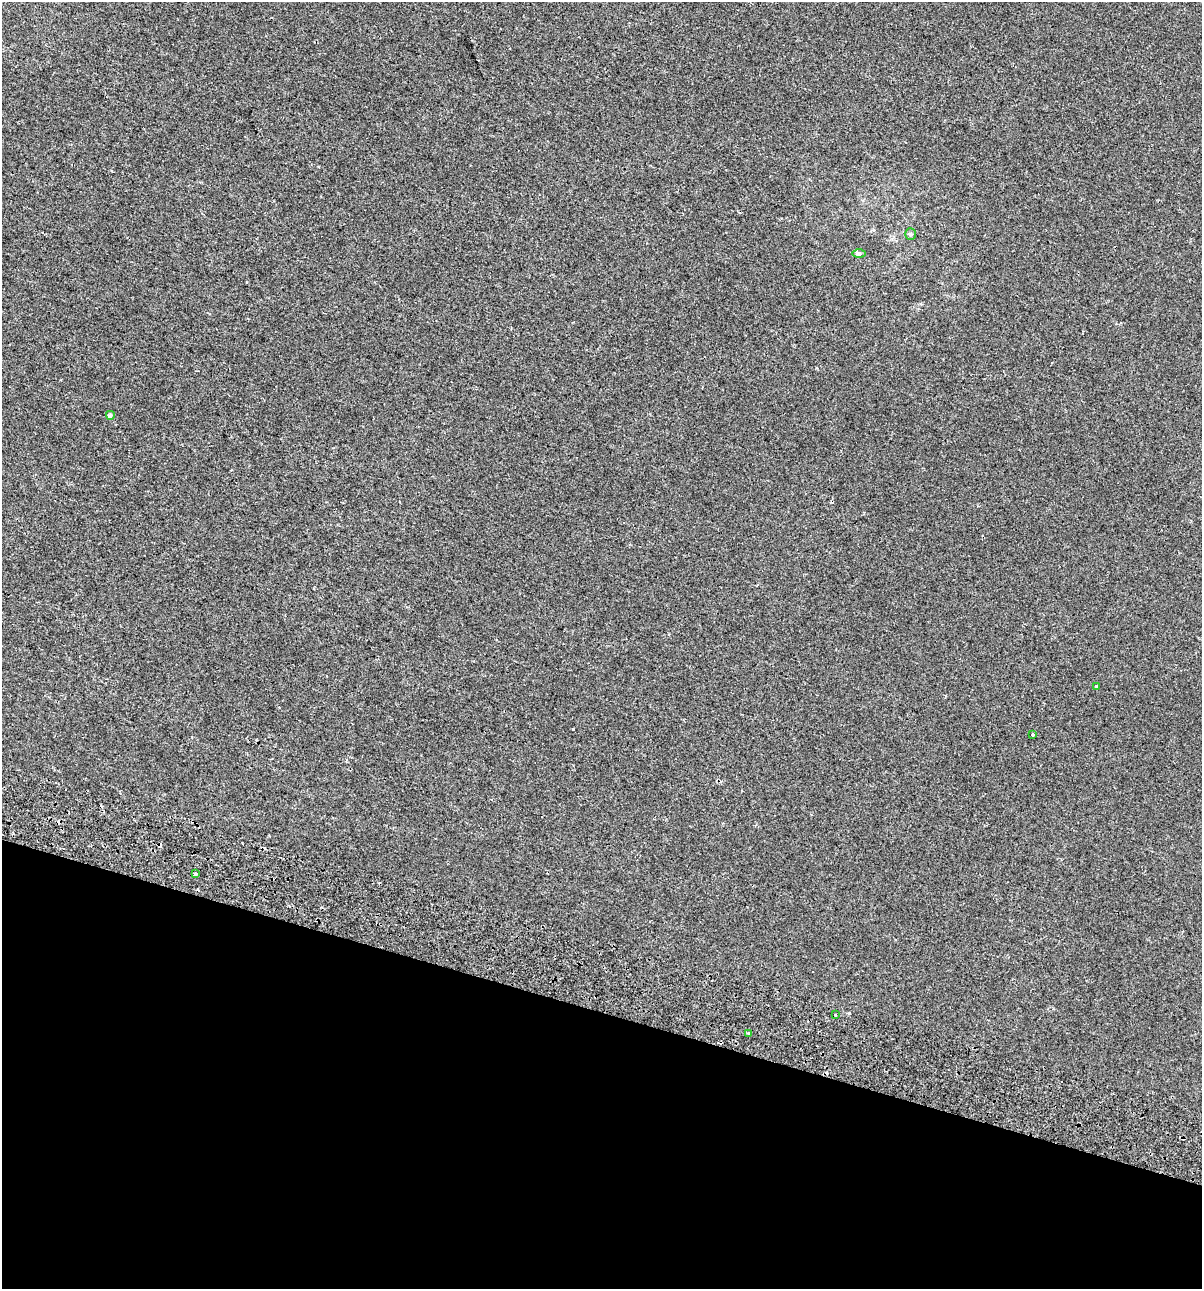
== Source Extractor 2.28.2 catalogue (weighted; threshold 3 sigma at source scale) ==
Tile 15 of 4 x 4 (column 3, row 4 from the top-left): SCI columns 2791-3990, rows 89-1375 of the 5520 x 5333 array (HDU 1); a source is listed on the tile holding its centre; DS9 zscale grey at full resolution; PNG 1204 x 1291 px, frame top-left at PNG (2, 2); each listed source drawn as its Kron ellipse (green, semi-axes under 4 px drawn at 4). Shown black and unused: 22% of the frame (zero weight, under 2 of 3 exposures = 7% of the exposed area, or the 3 px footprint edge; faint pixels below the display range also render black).
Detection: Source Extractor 2.28.2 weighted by HDU 2 'WHT'; one run over the whole footprint, this tile lists its part. Background -6.32e-04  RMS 0.0045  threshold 0.0204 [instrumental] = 3 sigma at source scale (4.5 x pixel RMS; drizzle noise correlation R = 1.50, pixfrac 1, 0.0396/0.0396 arcsec/px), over >= 5 px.
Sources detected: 13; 5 cosmic-ray / hot-pixel residue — neither listed nor drawn; the other 8 listed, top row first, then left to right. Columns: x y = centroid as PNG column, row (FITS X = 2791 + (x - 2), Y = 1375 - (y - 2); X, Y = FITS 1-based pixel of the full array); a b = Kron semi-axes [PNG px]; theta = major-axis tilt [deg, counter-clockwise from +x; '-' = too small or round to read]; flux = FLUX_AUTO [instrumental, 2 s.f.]
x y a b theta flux
910 234 6 5 - 0.68
859 254 7 4 0 0.66
110 415 4 3 - 1.3
1096 686 3 3 - 1.2
1032 735 3 3 - 1.7
196 874 3 3 - 0.83
836 1015 3 3 - 1.3
748 1033 3 2 - 0.65